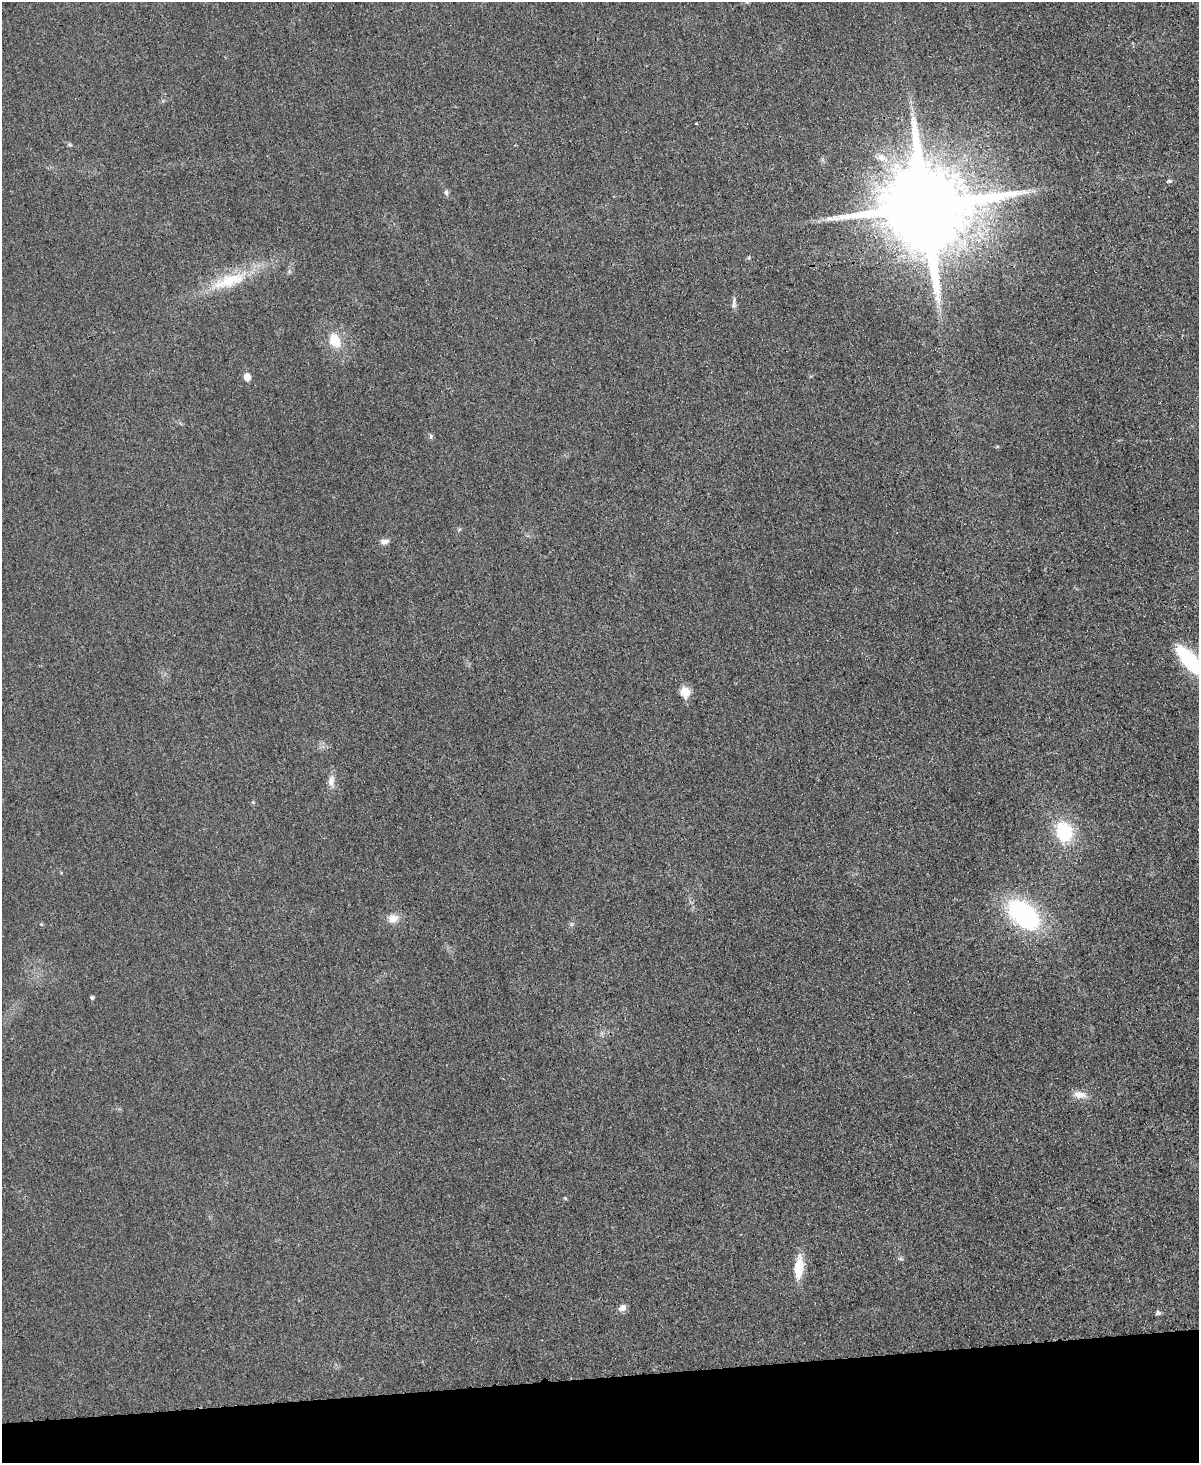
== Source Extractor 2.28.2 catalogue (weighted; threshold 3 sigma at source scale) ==
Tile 10 of 4 x 3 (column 2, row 3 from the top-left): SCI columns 1212-2408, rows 255-1715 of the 4803 x 4779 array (HDU 1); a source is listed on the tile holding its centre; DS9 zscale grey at full resolution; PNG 1201 x 1465 px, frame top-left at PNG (2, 2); no overlay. Shown black and unused: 6% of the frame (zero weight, under 3 of 4 exposures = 1% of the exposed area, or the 3 px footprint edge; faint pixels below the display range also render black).
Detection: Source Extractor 2.28.2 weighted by HDU 2 'WHT'; one run over the whole footprint, this tile lists its part. Background 0.0344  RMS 0.0066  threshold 0.0296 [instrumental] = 3 sigma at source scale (4.5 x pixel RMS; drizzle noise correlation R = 1.50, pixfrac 1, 0.05/0.05 arcsec/px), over >= 5 px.
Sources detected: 27; all 27 listed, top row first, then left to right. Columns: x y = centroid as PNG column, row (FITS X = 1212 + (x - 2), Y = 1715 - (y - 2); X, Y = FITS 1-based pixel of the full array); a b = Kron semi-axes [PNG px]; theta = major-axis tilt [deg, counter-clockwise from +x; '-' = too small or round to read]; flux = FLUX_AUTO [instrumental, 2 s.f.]
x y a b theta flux
696 123 4 2 - 0.51
69 145 6 5 - 1.1
882 158 18 10 -25 8.8
1169 181 6 4 17 1.6
446 192 7 5 -74 1.6
925 206 24 23 - 13000
229 281 58 16 20 34
734 301 11 5 81 2.3
335 341 14 11 -68 15
247 377 6 5 - 9.1
431 436 7 5 -83 1.2
459 529 5 5 - 0.94
384 542 11 7 12 3.1
1189 660 30 12 -50 56
685 692 6 6 - 28
331 781 16 8 86 5.1
253 802 5 4 - 0.73
1064 832 23 18 -77 34
1023 914 33 20 -40 100
393 918 15 12 19 6.5
571 924 6 4 -72 1
92 998 4 4 - 1.1
1079 1095 17 9 -11 6.5
901 1259 8 4 0 1.2
799 1267 24 9 85 17
622 1308 10 7 30 3.5
1158 1313 5 5 - 1.9
Overlapping masked pixels (flux is a lower limit): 1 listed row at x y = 925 206
Isophote crosses this tile's border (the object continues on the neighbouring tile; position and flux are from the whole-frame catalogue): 1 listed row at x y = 1189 660